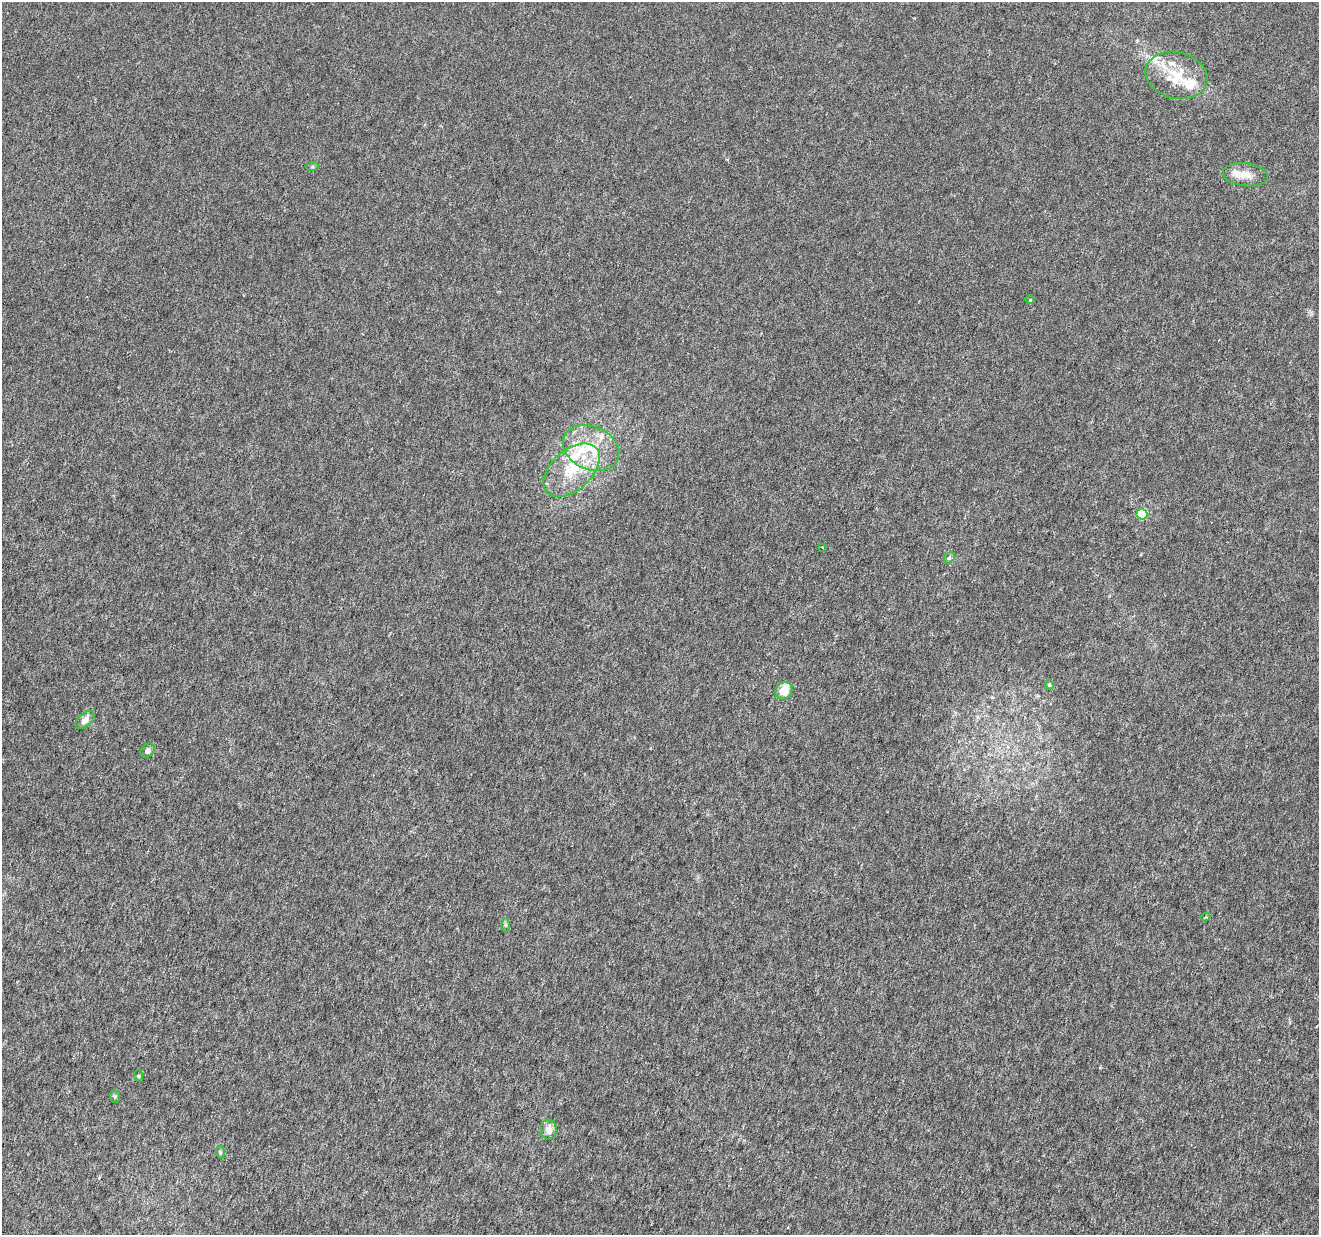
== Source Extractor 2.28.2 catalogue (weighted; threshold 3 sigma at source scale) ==
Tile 7 of 4 x 4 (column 3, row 2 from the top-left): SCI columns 2646-3962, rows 2758-3990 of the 5282 x 5454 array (HDU 1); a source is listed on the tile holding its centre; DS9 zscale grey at full resolution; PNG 1321 x 1237 px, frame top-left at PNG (2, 2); each listed source drawn as its Kron ellipse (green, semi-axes under 4 px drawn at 4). Nothing masked; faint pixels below the display range render black.
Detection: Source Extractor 2.28.2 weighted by HDU 2 'WHT'; one run over the whole footprint, this tile lists its part. Background 3.03e-04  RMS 8.1e-04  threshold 0.00332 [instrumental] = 3 sigma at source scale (4.09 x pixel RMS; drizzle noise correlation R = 1.36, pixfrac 0.8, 0.0396/0.0396 arcsec/px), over >= 5 px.
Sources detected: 27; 8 inside a brighter listed object's ellipse — not listed separately; the other 19 listed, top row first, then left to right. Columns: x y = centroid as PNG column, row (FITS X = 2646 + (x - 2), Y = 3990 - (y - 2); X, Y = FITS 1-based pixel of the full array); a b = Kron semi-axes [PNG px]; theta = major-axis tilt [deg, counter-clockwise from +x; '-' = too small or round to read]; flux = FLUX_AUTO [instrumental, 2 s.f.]
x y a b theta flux
1177 75 31 23 -14 2.6
312 167 6 4 19 0.1
1245 175 23 11 -6 0.81
1030 300 5 3 - 0.071
591 448 29 21 -24 2.9
572 470 33 20 42 2.9
1142 514 5 5 - 3.5
822 547 3 2 - 0.041
949 558 6 4 46 0.13
1049 685 4 4 - 0.16
784 691 9 8 - 1.2
85 720 11 6 42 0.5
148 751 8 6 47 0.24
1205 917 5 3 - 0.075
505 925 6 4 -90 0.1
139 1076 6 3 -70 0.066
115 1096 6 5 - 0.11
549 1130 10 8 -87 0.48
220 1152 6 4 -72 0.088